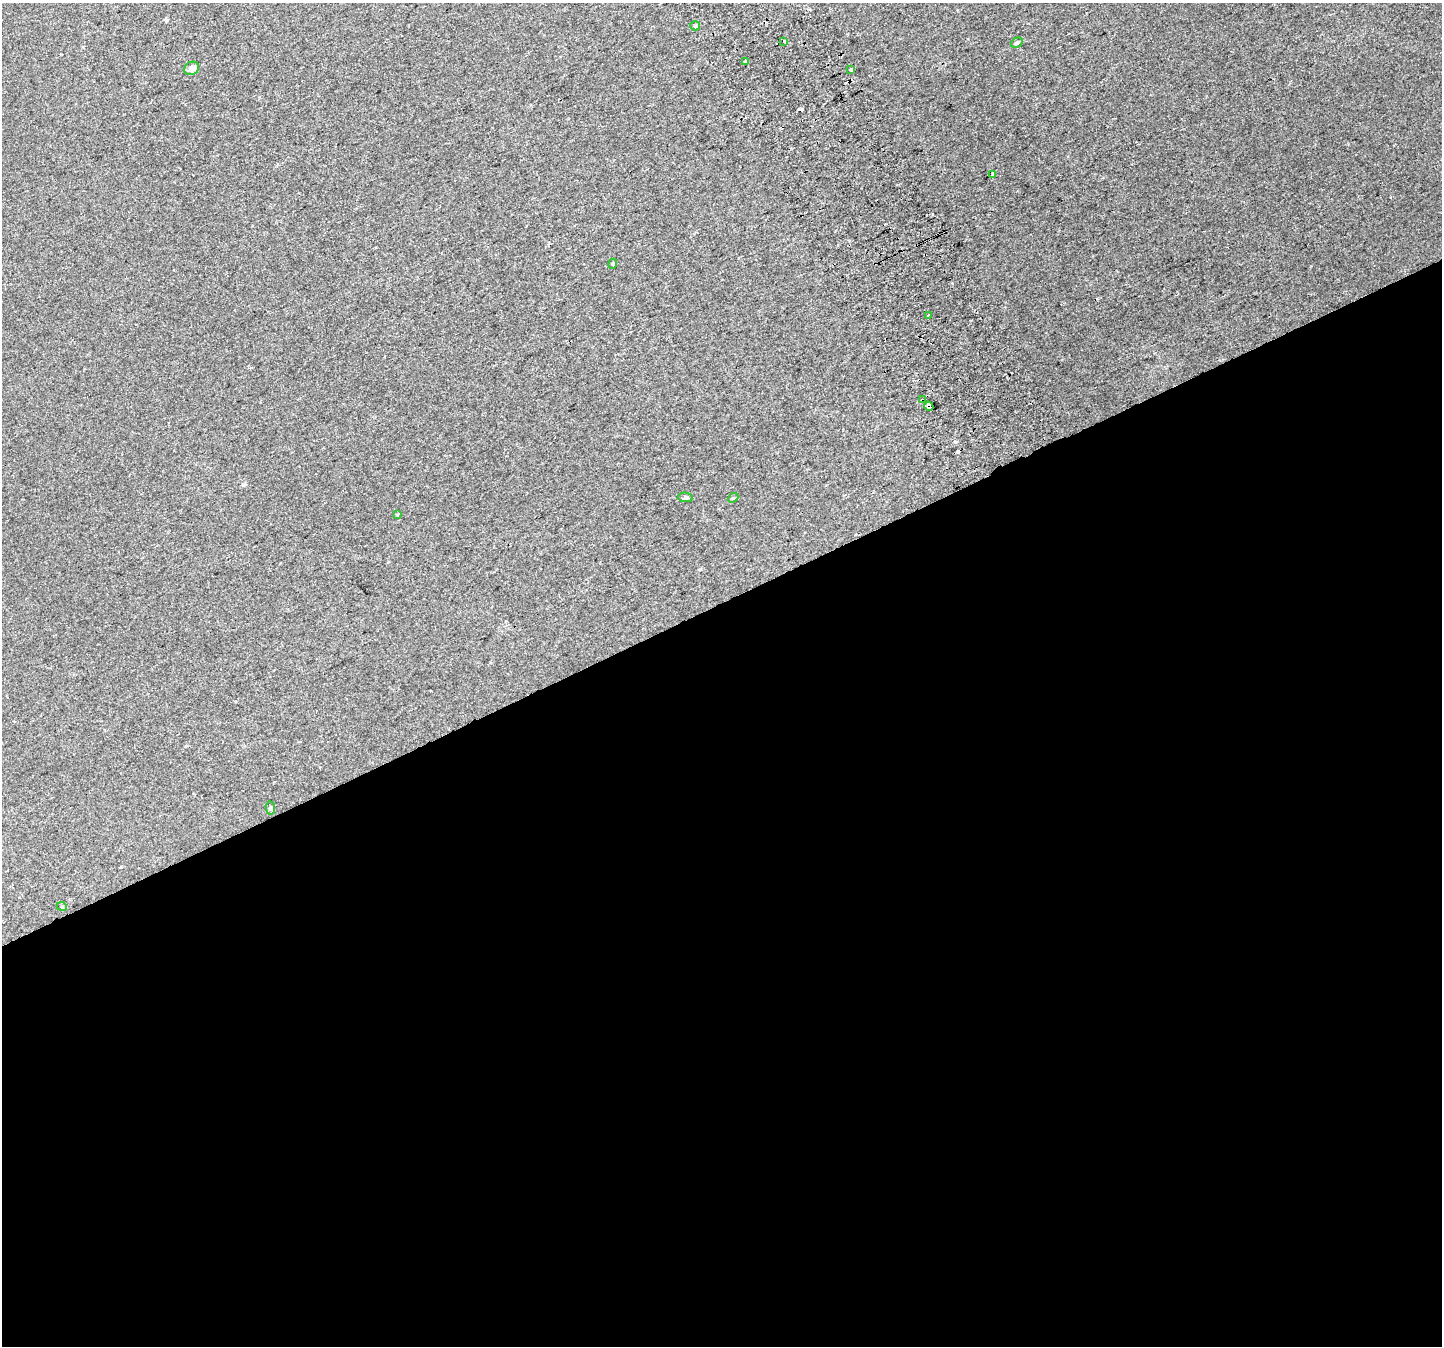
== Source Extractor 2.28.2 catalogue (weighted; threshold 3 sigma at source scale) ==
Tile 15 of 4 x 4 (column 3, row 4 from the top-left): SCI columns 2920-4359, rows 180-1523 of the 5835 x 5676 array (HDU 1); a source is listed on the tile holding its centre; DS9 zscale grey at full resolution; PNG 1444 x 1348 px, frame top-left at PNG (2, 3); each listed source drawn as its Kron ellipse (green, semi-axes under 4 px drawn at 4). Shown black and unused: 55% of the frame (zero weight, under 2 of 3 exposures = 2% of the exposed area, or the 3 px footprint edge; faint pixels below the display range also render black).
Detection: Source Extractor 2.28.2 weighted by HDU 2 'WHT'; one run over the whole footprint, this tile lists its part. Background 0.012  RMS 0.0062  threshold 0.0279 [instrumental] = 3 sigma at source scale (4.5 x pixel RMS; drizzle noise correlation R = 1.50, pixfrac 1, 0.0396/0.0396 arcsec/px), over >= 5 px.
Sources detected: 17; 1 cosmic-ray / hot-pixel residue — neither listed nor drawn; the other 16 listed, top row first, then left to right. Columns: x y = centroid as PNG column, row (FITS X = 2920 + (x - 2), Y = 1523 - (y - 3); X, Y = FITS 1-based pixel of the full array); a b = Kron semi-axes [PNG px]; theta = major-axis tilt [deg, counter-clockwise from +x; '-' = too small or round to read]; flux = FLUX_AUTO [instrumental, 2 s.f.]
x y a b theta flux
695 26 5 4 - 0.88
784 42 3 3 - 4.2
1017 43 6 4 29 1.1
746 61 3 3 - 2.7
192 68 8 6 27 3.2
851 70 4 3 - 1.9
993 174 3 3 - 2.3
613 264 5 4 - 0.72
928 316 4 2 - 0.86
922 400 4 3 - 5.8
929 406 5 3 - 7.3
685 497 7 5 -4 1.1
733 498 5 4 - 0.7
397 515 3 3 - 2.4
270 808 6 4 -82 0.94
62 907 5 3 - 0.46
Overlapping masked pixels (flux is a lower limit): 2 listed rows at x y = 922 400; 929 406
Unlisted compact peaks at least as high as the median listed source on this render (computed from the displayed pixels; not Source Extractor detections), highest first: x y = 955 442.